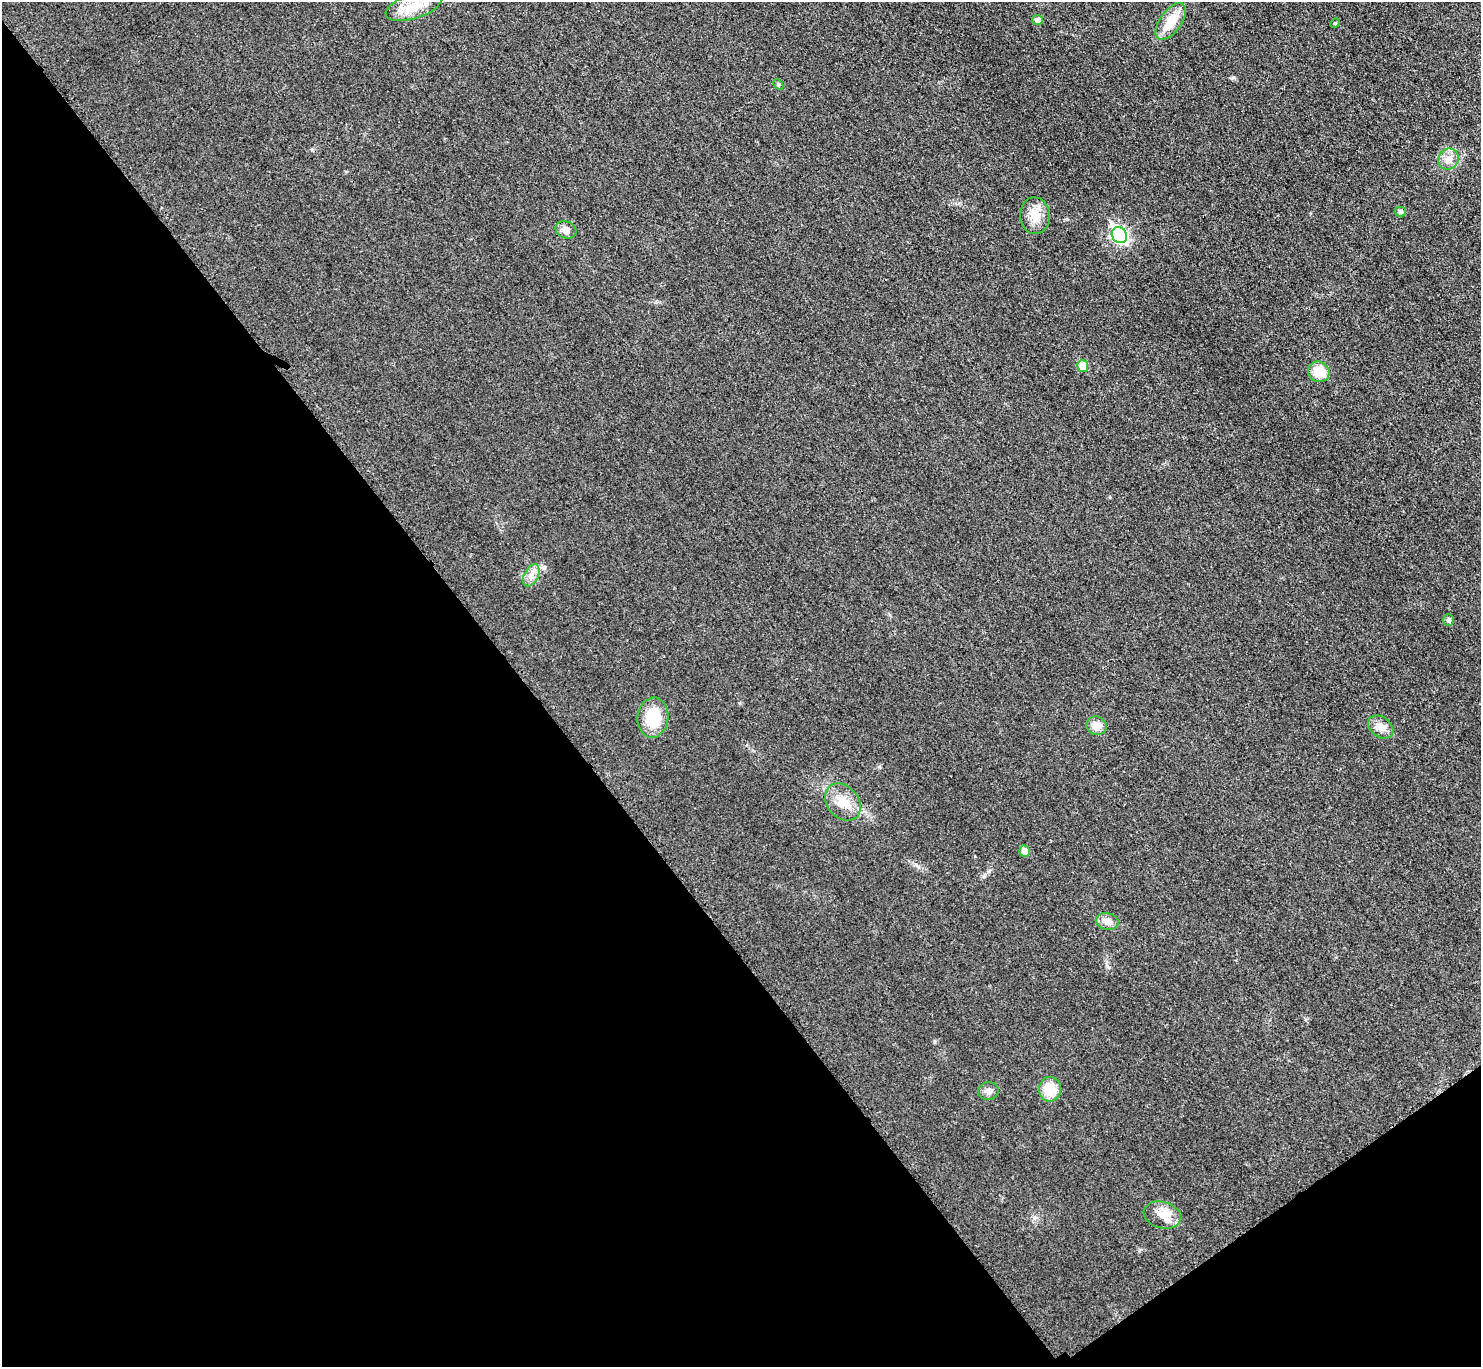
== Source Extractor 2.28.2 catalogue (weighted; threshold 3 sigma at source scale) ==
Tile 14 of 4 x 4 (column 2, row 4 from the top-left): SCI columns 1489-2967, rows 168-1532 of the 5943 x 5938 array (HDU 1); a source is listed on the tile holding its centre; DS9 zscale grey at full resolution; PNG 1483 x 1369 px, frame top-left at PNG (2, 2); each listed source drawn as its Kron ellipse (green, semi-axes under 4 px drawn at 4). Shown black and unused: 39% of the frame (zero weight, under 3 of 4 exposures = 1% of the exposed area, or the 3 px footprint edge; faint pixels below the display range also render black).
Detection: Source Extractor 2.28.2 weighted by HDU 2 'WHT'; one run over the whole footprint, this tile lists its part. Background 0.0435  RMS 0.0066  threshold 0.0298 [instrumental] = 3 sigma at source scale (4.5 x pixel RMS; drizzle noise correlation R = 1.50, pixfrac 1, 0.05/0.05 arcsec/px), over >= 5 px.
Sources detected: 23; all 23 listed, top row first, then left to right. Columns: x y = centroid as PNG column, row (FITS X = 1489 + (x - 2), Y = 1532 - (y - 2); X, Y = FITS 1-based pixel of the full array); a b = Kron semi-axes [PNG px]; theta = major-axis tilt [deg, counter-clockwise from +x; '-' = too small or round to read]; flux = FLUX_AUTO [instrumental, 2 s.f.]
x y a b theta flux
414 6 29 12 17 15
1038 20 5 5 - 3.5
1171 21 21 11 54 15
1335 23 5 4 - 0.73
778 84 6 4 -47 0.95
1448 159 11 10 - 5.8
1400 212 5 5 - 2.1
1035 216 18 15 -85 11
566 230 11 8 -20 3.4
1119 235 8 7 - 150
1083 366 6 5 - 12
1319 372 11 10 - 14
531 575 12 7 64 4.2
1448 620 6 5 - 1.7
653 718 20 15 83 23
1097 726 10 9 - 7
1381 727 14 10 -37 6.3
843 802 20 15 -49 12
1024 851 5 5 - 6.6
1107 921 11 8 -12 4.1
1050 1089 12 11 - 16
988 1091 10 9 - 3.2
1162 1215 19 13 -16 9.1
Unlisted compact peaks at least as high as the median listed source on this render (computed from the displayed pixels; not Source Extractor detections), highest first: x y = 934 1041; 312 150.